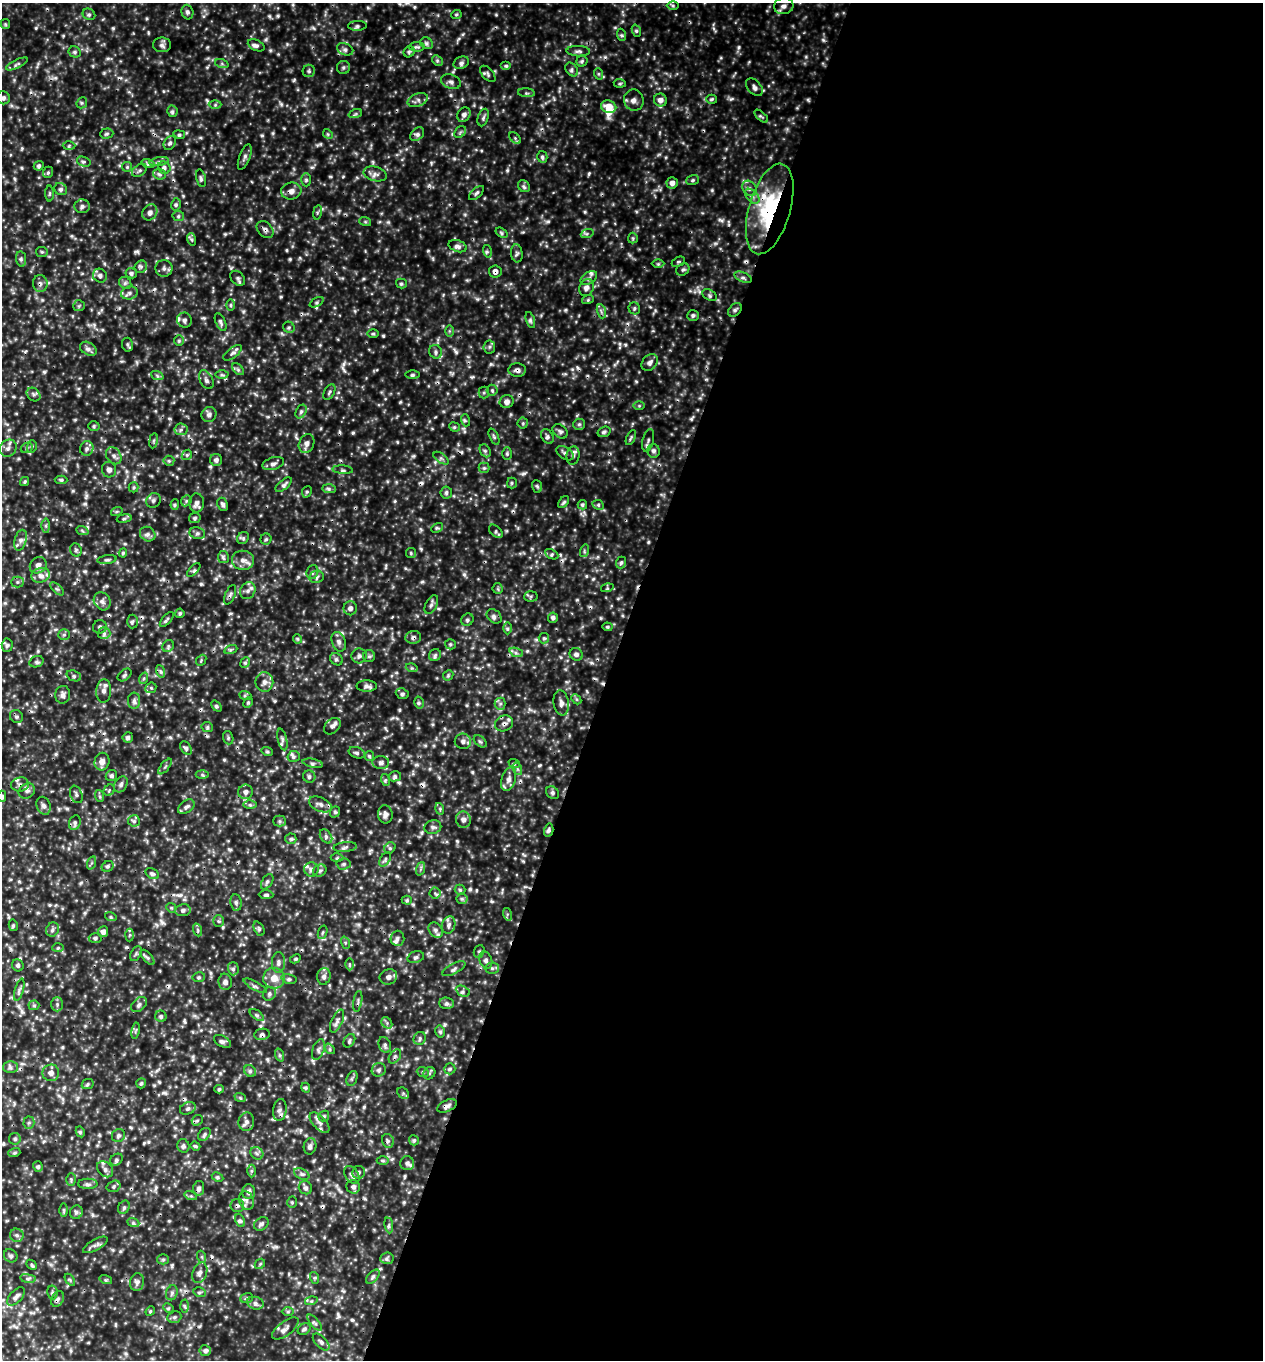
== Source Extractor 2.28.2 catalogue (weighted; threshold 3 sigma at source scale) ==
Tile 12 of 4 x 4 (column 4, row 3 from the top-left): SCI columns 4081-5341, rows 1388-2745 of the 5509 x 5495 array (HDU 1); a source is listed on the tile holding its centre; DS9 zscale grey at full resolution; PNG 1265 x 1362 px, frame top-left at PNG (2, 3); each listed source drawn as its Kron ellipse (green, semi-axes under 4 px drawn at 4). Shown black and unused: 52% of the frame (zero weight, under 3 of 4 exposures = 4% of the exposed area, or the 3 px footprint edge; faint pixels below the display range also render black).
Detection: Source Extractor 2.28.2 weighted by HDU 2 'WHT'; one run over the whole footprint, this tile lists its part. Background 1.36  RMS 0.31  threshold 1.41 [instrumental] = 3 sigma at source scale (4.5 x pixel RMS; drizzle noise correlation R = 1.50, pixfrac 1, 0.05/0.05 arcsec/px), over >= 5 px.
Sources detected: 666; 1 too faint to see at this stretch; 22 cosmic-ray / hot-pixel residue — neither listed nor drawn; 12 inside a brighter listed object's ellipse — not listed separately; of the other 631, all 500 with FLUX_AUTO >= 48.4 (the completeness limit of this list) listed and drawn (131 fainter detections not listed), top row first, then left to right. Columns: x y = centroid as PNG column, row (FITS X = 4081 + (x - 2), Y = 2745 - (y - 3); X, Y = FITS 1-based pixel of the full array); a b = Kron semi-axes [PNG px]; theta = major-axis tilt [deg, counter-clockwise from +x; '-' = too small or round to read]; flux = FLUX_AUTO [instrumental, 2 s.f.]
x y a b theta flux
673 6 6 4 -1 49
784 6 10 8 11 180
187 12 7 6 - 89
89 14 6 5 - 74
456 14 5 4 - 51
5 24 5 4 - 49
357 26 9 5 3 84
636 31 6 4 -70 56
622 35 6 4 -70 54
427 43 6 5 - 83
162 45 9 7 0 120
256 45 9 5 -26 100
417 47 8 4 -1 68
345 49 8 6 -23 100
578 51 12 5 -2 110
75 52 6 5 - 63
409 52 6 5 - 61
437 60 6 4 -46 62
582 61 5 5 - 61
461 63 8 6 26 100
17 64 12 4 25 89
222 64 7 4 -19 61
506 66 5 3 - 58
343 67 6 6 - 76
572 70 8 5 -53 86
309 71 6 6 - 74
488 74 9 5 -47 94
599 74 6 4 -71 52
451 82 10 7 -20 130
620 83 6 4 -5 54
754 87 10 6 -47 120
526 93 8 3 -5 55
3 98 7 6 - 120
712 99 5 4 - 56
418 100 10 6 18 130
634 100 11 10 - 190
660 100 7 6 - 170
82 103 6 5 - 55
215 105 6 4 1 67
609 107 8 6 -17 570
172 111 5 5 - 67
355 114 7 4 18 63
464 115 8 6 58 130
761 116 8 3 -42 59
483 118 9 5 72 85
460 132 6 5 - 68
107 134 6 5 - 65
179 134 6 4 -10 58
328 134 5 4 - 50
417 134 8 5 44 95
515 138 7 4 -45 56
170 143 7 5 59 92
69 146 6 4 2 53
245 157 13 5 70 120
542 157 6 5 - 68
84 162 7 5 -18 68
159 162 9 4 11 90
148 163 7 4 -20 66
39 166 5 4 - 74
127 167 5 5 - 50
164 168 6 6 - 98
139 170 8 5 38 77
48 172 6 4 69 53
159 174 6 5 - 80
375 174 12 7 -13 160
201 178 9 5 -77 82
306 180 7 4 -90 73
693 180 6 5 - 65
672 183 5 5 - 170
524 186 6 5 - 77
749 188 8 6 -54 130
61 189 7 5 -31 90
291 191 10 8 8 210
50 193 8 4 89 49
477 193 9 4 42 81
752 196 9 5 -48 130
176 204 6 5 - 64
82 206 7 7 - 100
770 209 47 20 74 3200
150 212 8 7 - 140
317 212 7 3 81 57
178 216 6 5 - 62
365 221 6 4 -20 51
265 230 9 7 -46 120
502 233 6 4 -34 53
587 234 6 4 19 58
633 238 5 5 - 54
191 239 6 4 -71 64
458 246 9 5 -19 120
487 251 6 4 -75 58
42 252 6 5 - 52
517 253 9 6 -84 86
21 259 7 5 -81 77
678 262 7 4 29 52
658 264 6 4 0 54
141 267 7 5 47 80
164 268 8 8 - 140
683 270 7 5 37 67
495 271 6 6 - 170
131 273 5 5 - 74
100 276 7 6 - 110
743 277 9 4 -24 110
238 278 8 6 -46 92
589 278 9 6 36 130
125 283 6 5 - 75
401 283 5 5 - 59
40 284 8 7 - 130
586 288 9 7 66 170
129 293 8 6 16 110
710 295 8 5 -28 73
588 299 6 4 21 49
317 302 7 4 27 59
231 305 6 4 90 51
79 306 6 5 - 59
634 308 6 5 - 68
735 310 8 5 45 96
601 311 7 4 -72 78
693 315 6 5 - 75
184 320 7 7 - 130
530 320 8 4 -72 79
221 322 9 5 -66 93
289 327 6 5 - 65
449 331 6 4 90 51
373 334 6 4 0 54
179 341 5 5 - 54
127 345 7 5 -78 78
489 347 6 6 - 80
88 349 9 6 -31 130
436 352 7 6 - 100
233 353 11 5 38 100
650 362 9 7 47 150
238 369 7 4 -46 69
517 370 9 6 1 130
157 375 6 4 -21 61
222 375 6 4 -1 63
412 375 7 3 0 59
206 380 10 6 -61 120
492 390 5 5 - 61
329 392 8 5 61 76
484 393 6 5 - 62
34 395 7 6 - 85
507 402 7 6 - 150
639 406 6 4 0 49
301 412 7 5 63 72
209 415 8 7 - 140
465 420 6 4 -73 53
523 423 5 5 - 53
579 424 6 5 - 71
94 426 6 5 - 56
454 427 5 4 - 54
181 429 6 6 - 92
560 431 8 6 -40 100
604 432 6 5 - 78
494 436 9 4 -66 77
547 436 8 5 -54 87
631 437 8 4 63 56
648 440 12 5 77 110
154 441 7 4 82 54
307 444 10 7 65 160
32 446 6 4 74 60
8 448 9 8 - 150
27 448 6 5 - 60
87 448 7 6 - 120
485 451 7 5 -57 68
653 451 7 6 - 110
565 453 9 6 -35 99
507 454 6 4 90 57
187 455 5 4 - 54
114 456 9 7 -55 130
573 456 9 6 84 120
441 458 9 4 -35 80
216 460 6 6 - 100
169 461 5 5 - 57
273 464 11 6 18 130
484 468 5 5 - 60
109 470 8 7 - 140
343 470 10 3 -3 64
61 480 6 4 -1 63
25 481 5 4 - 54
512 483 5 5 - 48
284 485 10 5 39 98
537 486 6 5 - 66
134 487 5 5 - 51
329 489 7 4 -1 73
307 492 6 4 67 54
446 493 6 5 - 90
153 500 8 7 - 96
186 501 6 4 48 59
564 502 7 4 51 64
197 503 9 7 89 150
223 504 7 5 -64 97
175 505 5 4 - 52
582 505 5 4 - 60
598 505 6 4 -27 58
117 511 6 4 19 49
124 518 7 4 9 70
195 518 6 5 - 67
46 526 7 4 -89 63
437 528 6 4 28 54
82 530 6 4 -21 63
496 531 8 5 -41 69
197 533 8 6 -11 95
148 534 8 7 - 120
243 538 6 5 - 71
266 539 5 5 - 55
21 540 10 6 74 140
76 550 7 5 -69 65
584 551 6 4 73 49
123 553 4 4 - 49
411 553 5 5 - 49
552 554 7 4 -26 68
223 557 6 5 - 75
107 560 9 4 7 75
243 560 11 9 -6 240
621 563 6 5 - 74
38 565 9 7 43 160
194 570 8 3 46 56
312 572 7 5 71 80
40 575 9 7 16 190
316 577 7 6 - 89
17 582 6 5 - 65
498 588 5 5 - 50
607 588 6 4 15 53
57 589 8 3 -44 56
248 591 9 7 61 150
230 595 10 5 68 85
531 596 7 5 5 57
102 601 9 8 - 160
431 604 10 5 63 110
350 608 7 6 - 130
180 613 4 4 - 55
494 616 8 6 -42 110
553 618 5 5 - 96
167 619 9 3 48 75
467 620 6 6 - 68
132 621 7 5 86 69
100 627 7 6 - 96
607 627 5 4 - 50
507 628 6 4 89 62
104 633 6 6 - 94
64 635 6 5 - 60
413 637 8 6 6 110
544 638 5 5 - 57
298 639 5 4 - 51
339 642 10 7 -71 150
450 644 5 5 - 58
7 645 6 5 - 74
168 646 6 5 - 66
231 649 7 4 19 60
516 652 7 4 -22 82
576 654 7 6 - 110
435 655 6 6 - 76
359 656 8 7 - 120
369 656 6 6 - 70
336 659 7 5 -42 73
201 660 6 4 48 49
36 662 7 5 17 83
245 663 5 4 - 60
412 668 6 4 -16 54
160 671 6 4 -71 79
124 675 8 5 39 75
448 675 5 4 - 52
74 676 7 5 -21 81
144 678 6 4 72 51
264 682 10 9 - 190
367 686 10 5 0 130
151 688 6 5 - 63
104 691 11 7 86 160
402 694 6 5 - 82
63 695 9 7 82 150
245 695 6 4 -20 55
576 699 5 4 - 53
134 701 8 6 -90 110
248 703 6 4 64 51
419 703 6 5 - 62
561 703 12 7 -82 180
500 704 6 5 - 80
216 706 6 4 -51 68
16 717 7 6 - 80
504 723 9 7 27 140
332 726 9 7 43 140
207 727 6 5 - 59
128 737 5 5 - 97
228 738 7 5 -72 52
282 739 11 4 -77 110
463 741 8 7 - 130
480 741 7 5 -40 64
186 748 7 5 -55 77
267 751 6 4 -16 58
357 753 8 5 -20 87
294 756 6 5 - 87
369 756 5 4 - 49
102 762 9 7 78 230
381 762 8 6 -3 100
313 763 10 3 -11 72
514 763 6 3 -21 49
165 767 9 3 50 53
518 769 6 4 -70 64
202 775 6 4 -3 56
111 776 6 5 - 83
395 776 6 5 - 78
309 777 6 6 - 81
509 779 12 7 73 200
386 780 6 4 -71 55
20 784 9 7 8 120
121 784 8 6 59 110
109 790 6 5 - 54
27 791 8 7 - 120
246 792 7 7 - 140
552 793 7 5 -48 81
76 794 9 6 -68 100
2 796 6 4 -88 55
100 796 6 4 -70 54
320 804 12 7 -24 180
250 805 6 4 0 72
44 806 9 7 -67 120
186 807 9 6 37 110
440 809 6 3 -73 49
335 812 6 5 - 58
385 814 9 7 -80 150
463 820 8 7 - 150
134 821 6 5 - 78
279 821 6 5 - 69
75 823 7 5 70 96
433 827 8 6 14 110
549 830 6 4 76 92
326 836 8 5 -54 92
291 839 5 5 - 68
345 847 11 5 6 100
390 848 6 5 - 64
337 858 6 4 2 54
385 859 8 5 56 76
91 863 7 4 70 55
344 864 7 5 3 79
108 866 6 5 - 64
311 869 7 7 - 130
420 869 7 4 71 68
320 870 7 6 - 85
152 874 7 5 -31 79
267 882 8 5 57 76
460 890 5 5 - 52
435 893 5 5 - 64
266 895 7 4 -1 80
462 899 5 5 - 78
407 900 5 4 - 53
236 902 8 5 -81 90
171 908 5 4 - 49
183 910 7 6 - 100
507 914 6 4 -73 55
111 917 6 4 -18 57
219 921 5 5 - 56
13 925 6 4 -79 55
449 925 9 6 72 130
259 929 7 5 -65 62
53 930 7 6 - 95
198 930 6 4 -71 56
436 930 8 6 -53 110
103 932 5 5 - 150
323 932 7 4 72 59
130 935 6 4 87 58
95 938 7 4 -1 76
397 938 7 7 - 96
345 943 6 4 -71 58
58 948 6 4 2 54
479 951 6 5 - 64
136 954 8 5 62 66
147 957 9 4 -50 76
416 957 8 6 18 91
295 959 6 4 29 54
486 960 9 6 -70 110
278 963 10 6 89 130
349 964 6 4 89 54
18 965 6 5 - 78
492 968 7 5 2 79
233 969 6 5 - 85
454 969 13 5 28 99
324 976 8 7 - 130
199 977 6 5 - 62
388 977 9 7 20 150
274 978 11 10 - 380
289 979 8 4 -14 66
225 982 8 6 -80 140
255 986 13 3 -28 80
19 990 11 4 74 96
463 991 7 5 -26 79
269 994 7 6 - 86
358 1001 10 3 81 59
447 1003 7 5 -2 91
57 1004 7 6 - 84
34 1005 5 5 - 55
139 1005 9 6 41 100
257 1015 8 4 -36 70
161 1016 6 5 - 78
337 1021 12 5 66 130
387 1023 6 5 - 71
136 1031 8 4 80 61
440 1031 6 5 - 66
262 1034 8 5 10 100
420 1038 7 6 - 82
222 1041 9 5 -28 110
349 1041 7 5 57 73
385 1045 8 6 -66 91
318 1049 11 5 71 110
330 1049 6 4 -51 56
280 1055 7 4 -70 57
395 1056 8 5 54 74
10 1067 7 6 - 100
450 1069 5 5 - 66
379 1070 7 6 - 90
250 1071 6 5 - 84
423 1072 6 5 - 62
51 1073 8 8 - 190
429 1073 6 5 - 70
352 1078 8 5 66 69
141 1083 5 4 - 56
88 1084 6 5 - 57
306 1088 5 4 - 57
219 1089 5 4 - 53
403 1093 6 5 - 56
240 1097 6 3 -22 53
447 1106 10 5 27 130
188 1108 8 6 24 97
280 1110 11 6 83 140
324 1116 6 4 46 58
197 1120 6 5 - 58
246 1122 9 8 - 140
29 1123 6 5 - 72
320 1123 13 6 -46 160
80 1132 5 4 - 52
204 1134 7 5 46 77
118 1135 7 6 - 91
15 1139 6 6 - 77
414 1140 5 5 - 57
388 1141 7 6 - 79
183 1146 7 6 - 81
195 1146 5 4 - 59
310 1146 8 6 78 120
14 1153 6 4 17 52
257 1153 7 6 - 94
116 1160 7 5 37 72
383 1161 6 4 0 60
407 1163 7 7 - 95
38 1166 5 4 - 66
105 1169 9 6 -43 150
252 1171 6 4 89 50
358 1172 6 6 - 86
302 1174 8 5 -26 86
352 1175 10 6 -56 120
217 1177 6 4 -27 57
71 1179 6 5 - 57
88 1184 10 5 0 96
114 1186 7 5 18 64
353 1187 7 6 - 120
199 1188 7 5 81 100
305 1188 7 6 - 100
249 1192 7 6 - 140
191 1196 6 4 -16 53
246 1200 9 7 -64 160
292 1202 5 5 - 49
237 1206 6 6 - 88
124 1207 7 5 62 66
64 1210 6 4 -89 52
76 1212 7 6 - 89
240 1220 7 4 -65 76
133 1222 6 4 -21 64
261 1224 8 6 34 99
389 1225 8 4 -82 66
17 1235 7 6 - 98
95 1245 14 5 29 130
11 1256 7 6 - 82
202 1257 6 4 -71 56
387 1258 7 5 6 84
163 1259 5 5 - 57
260 1264 6 4 43 49
32 1265 6 4 -42 55
200 1273 11 7 70 150
373 1277 8 5 47 90
28 1278 8 4 -8 83
315 1278 6 4 -72 49
70 1280 7 4 -55 51
106 1280 6 4 -16 49
137 1282 9 7 79 120
52 1292 7 5 -79 61
200 1292 6 4 -11 56
172 1293 8 5 70 82
16 1296 11 6 47 140
247 1298 6 4 21 53
58 1299 8 6 63 95
311 1301 6 4 15 68
255 1303 8 6 -16 110
184 1306 6 4 -87 61
168 1308 5 4 - 52
150 1311 5 4 - 48
288 1312 6 4 1 52
174 1317 7 5 20 77
315 1323 10 4 -50 75
285 1328 16 7 37 160
304 1329 7 5 39 79
321 1342 10 5 -45 110
205 1351 5 5 - 97
Overlapping masked pixels (flux is a lower limit): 20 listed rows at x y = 291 191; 770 209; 265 230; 495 271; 40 284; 517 370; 441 458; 230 595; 413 637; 63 695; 561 703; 504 723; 20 784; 549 830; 183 910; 262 1034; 447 1106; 237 1206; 172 1293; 58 1299
Isophote crosses this tile's border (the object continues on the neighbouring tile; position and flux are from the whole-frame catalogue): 2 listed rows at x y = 3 98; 2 796
Unlisted compact peaks at least as high as the median listed source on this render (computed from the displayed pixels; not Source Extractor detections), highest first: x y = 294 80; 548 221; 457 841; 491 364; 731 99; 428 251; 456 352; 497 879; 464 574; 524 473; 388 222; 281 297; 470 889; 691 419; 320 144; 137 251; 413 456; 421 549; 399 710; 565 310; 281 104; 225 234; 85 504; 505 505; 36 28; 406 422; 137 1050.